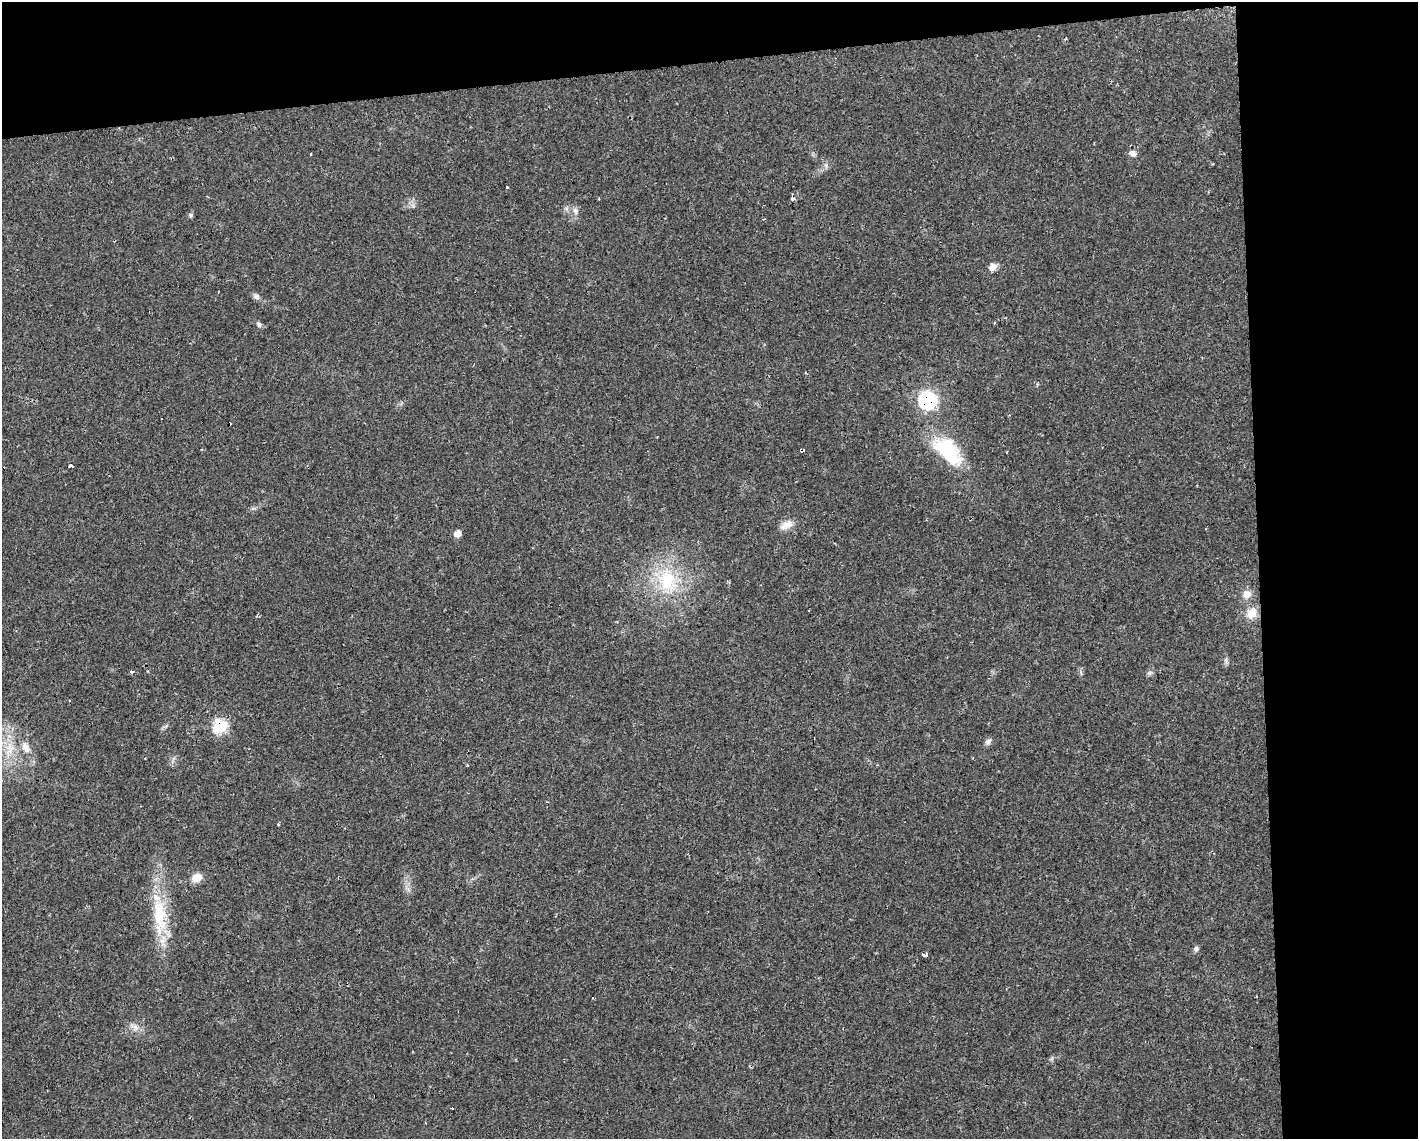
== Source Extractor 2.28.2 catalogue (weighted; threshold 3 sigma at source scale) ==
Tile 3 of 3 x 4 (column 3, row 1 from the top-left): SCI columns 2879-4294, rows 3412-4548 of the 4298 x 4548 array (HDU 1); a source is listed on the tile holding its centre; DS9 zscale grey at full resolution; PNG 1420 x 1141 px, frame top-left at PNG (2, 2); no overlay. Shown black and unused: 17% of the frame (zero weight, under 2 of 3 exposures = <1% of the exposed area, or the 3 px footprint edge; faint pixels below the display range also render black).
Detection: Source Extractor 2.28.2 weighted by HDU 2 'WHT'; one run over the whole footprint, this tile lists its part. Background 0.0253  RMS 0.0033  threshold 0.0147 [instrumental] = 3 sigma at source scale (4.5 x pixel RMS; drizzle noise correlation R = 1.50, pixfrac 1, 0.0396/0.0396 arcsec/px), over >= 5 px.
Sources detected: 33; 6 cosmic-ray / hot-pixel residue — not listed; the other 27 listed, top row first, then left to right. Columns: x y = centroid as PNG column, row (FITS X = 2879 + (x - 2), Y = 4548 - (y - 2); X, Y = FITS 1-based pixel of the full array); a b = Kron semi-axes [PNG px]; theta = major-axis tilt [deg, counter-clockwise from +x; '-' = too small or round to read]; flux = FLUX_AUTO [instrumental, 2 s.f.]
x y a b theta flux
1133 153 11 8 -34 1.4
507 187 3 3 - 1.3
575 211 10 5 -65 1.1
191 215 6 4 71 0.51
993 267 10 8 30 1.8
256 296 6 6 - 0.87
259 324 8 6 -68 0.72
927 400 9 9 - 40
161 418 2 2 - 0.46
948 451 40 21 -47 20
71 466 4 3 - 4.9
787 525 17 10 32 2.9
457 533 8 7 - 1.7
667 581 33 25 -67 19
1247 594 12 10 7 2.5
1252 613 15 12 62 3.9
131 672 3 3 - 2.4
220 726 8 7 - 22
988 742 9 7 50 1.1
25 747 17 9 -59 2.8
467 765 4 3 - 0.32
197 878 11 9 19 3.2
159 914 46 17 -84 16
1196 949 7 4 72 0.63
926 954 4 3 - 8.8
135 1027 14 7 -39 2
452 1108 3 2 - 0.49
Overlapping masked pixels (flux is a lower limit): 2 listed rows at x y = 927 400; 220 726